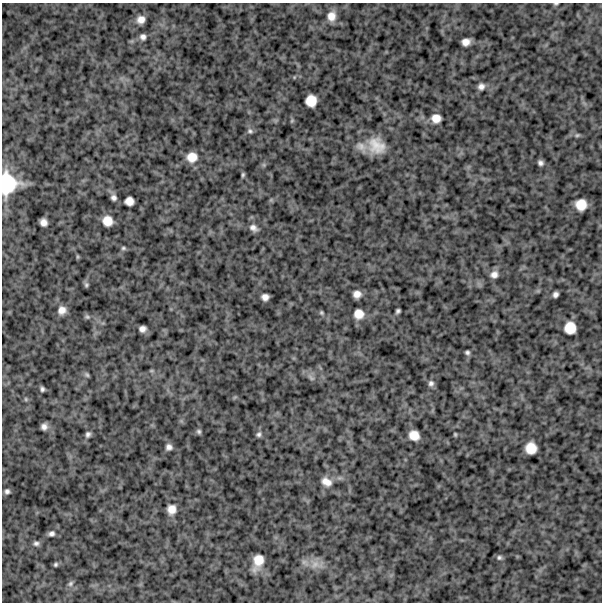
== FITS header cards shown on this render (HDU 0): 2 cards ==
NAXIS1  =                  600
NAXIS2  =                  600

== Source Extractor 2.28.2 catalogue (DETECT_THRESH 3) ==
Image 600 x 600 px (HDU 0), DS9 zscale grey, 1 PNG px = 1 image px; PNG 604 x 604 px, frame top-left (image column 1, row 600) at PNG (2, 3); no overlay
Background 901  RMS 240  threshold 733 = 3 sigma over >= 5 px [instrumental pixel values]
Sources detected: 63; all 63 listed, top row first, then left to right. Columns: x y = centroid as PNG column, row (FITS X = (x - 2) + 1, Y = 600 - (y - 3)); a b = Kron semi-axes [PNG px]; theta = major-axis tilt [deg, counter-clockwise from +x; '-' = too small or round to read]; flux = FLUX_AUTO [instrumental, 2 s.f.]
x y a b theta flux
556 4 5 3 - 20000
331 16 11 9 82 160000
141 19 9 8 - 120000
143 37 7 7 - 63000
466 42 8 6 12 120000
481 86 8 7 - 76000
311 101 10 9 - 250000
436 118 10 10 - 160000
250 131 8 7 - 44000
577 135 8 5 1 36000
376 146 23 19 -39 360000
361 147 19 12 -40 160000
192 157 12 11 - 210000
540 163 5 5 - 52000
264 165 6 4 -72 25000
243 175 6 4 83 29000
8 183 24 19 90 790000
114 197 8 7 - 60000
129 201 8 7 - 130000
581 205 10 10 - 260000
107 221 9 8 - 200000
43 222 7 6 - 97000
253 228 10 7 -33 81000
123 248 7 5 -14 31000
77 257 7 3 -82 18000
494 274 9 8 - 100000
86 285 6 6 - 32000
357 294 7 6 - 110000
555 294 5 5 - 58000
265 297 7 6 - 90000
62 310 9 8 - 120000
398 311 5 4 - 37000
321 313 5 5 - 24000
359 314 10 10 - 180000
87 317 7 6 - 32000
570 328 10 10 - 270000
142 329 6 6 - 79000
467 353 5 4 - 38000
151 371 6 4 18 21000
87 375 7 5 -56 29000
311 378 12 6 -42 66000
431 383 8 7 - 57000
42 389 4 4 - 38000
26 399 5 5 - 22000
44 426 6 6 - 75000
199 431 6 6 - 36000
88 434 7 6 - 47000
259 434 7 6 - 45000
455 434 4 3 - 20000
414 435 9 8 - 200000
169 447 7 7 - 69000
531 448 10 10 - 250000
326 482 14 10 -31 160000
7 491 6 6 - 49000
171 509 10 9 - 150000
51 533 8 7 - 54000
36 543 8 6 -4 48000
499 557 7 6 - 41000
258 561 15 9 71 260000
305 562 12 7 -33 77000
56 564 5 5 - 29000
315 564 15 12 44 170000
70 584 8 6 46 44000
At the frame edge (FLAGS 8, measured only in part): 2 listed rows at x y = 556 4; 8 183